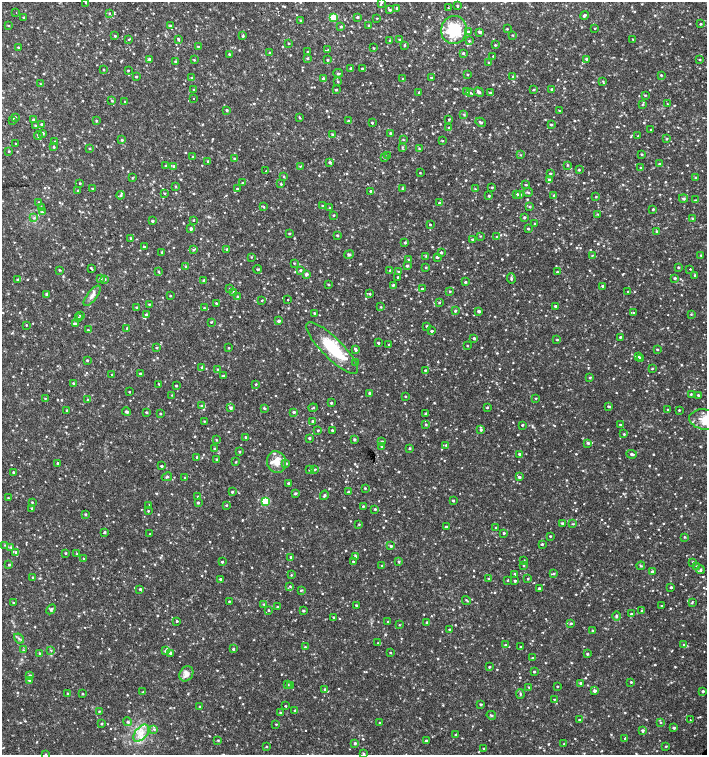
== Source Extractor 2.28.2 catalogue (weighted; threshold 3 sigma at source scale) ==
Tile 11 of 4 x 4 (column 3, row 3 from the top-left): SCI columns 3045-4453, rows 1507-3011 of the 6023 x 6029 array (HDU 1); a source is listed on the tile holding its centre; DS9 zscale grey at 2 x 2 block average (1 PNG px = mean of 2 x 2 image px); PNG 709 x 757 px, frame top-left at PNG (2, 2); each listed source drawn as its Kron ellipse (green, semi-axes under 4 px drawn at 4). Shown black and unused: <1% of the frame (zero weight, under 2 of 3 exposures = <1% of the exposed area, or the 3 px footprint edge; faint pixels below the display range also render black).
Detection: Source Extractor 2.28.2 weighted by HDU 2 'WHT'; one run over the whole footprint, this tile lists its part. Background 0.0332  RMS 0.0036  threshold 0.0164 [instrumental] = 3 sigma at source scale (4.5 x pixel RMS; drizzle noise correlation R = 1.50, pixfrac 1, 0.0396/0.0396 arcsec/px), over >= 5 px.
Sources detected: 1034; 2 cosmic-ray / hot-pixel residue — neither listed nor drawn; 2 coinciding with a brighter row at this scale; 14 inside a brighter listed object's ellipse — not listed separately; of the other 1016, all 500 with FLUX_AUTO >= 0.638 (the completeness limit of this list) listed and drawn (516 fainter detections not listed), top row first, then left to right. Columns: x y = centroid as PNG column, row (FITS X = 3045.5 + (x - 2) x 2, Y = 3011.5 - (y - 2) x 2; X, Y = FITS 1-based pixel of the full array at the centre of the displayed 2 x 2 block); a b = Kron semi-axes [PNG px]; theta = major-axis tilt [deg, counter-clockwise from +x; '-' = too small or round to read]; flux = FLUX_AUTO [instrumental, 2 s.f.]
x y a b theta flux
86 2 3 2 - 1.2
382 3 3 3 - 1
457 6 3 2 - 1.1
397 8 3 3 - 1.6
448 8 2 2 - 2.1
390 10 3 3 - 1.1
16 13 2 2 - 0.88
109 13 3 3 - 0.8
584 15 4 3 - 1.8
23 17 3 2 - 0.75
357 17 3 3 - 1.4
333 18 3 3 - 20
377 18 3 2 - 0.64
300 21 2 2 - 0.69
700 24 3 2 - 0.78
8 25 3 3 - 0.64
369 25 2 2 - 0.75
171 26 3 3 - 1.6
341 26 3 3 - 0.95
507 29 3 2 - 0.67
594 29 2 2 - 1.6
454 30 14 13 - 40
468 31 3 3 - 0.92
480 32 4 3 - 1.4
513 35 3 2 - 0.67
115 36 3 3 - 0.9
243 36 3 2 - 1
129 39 3 3 - 0.93
178 39 3 3 - 1
633 39 3 3 - 0.83
390 40 2 2 - 1.5
400 40 3 3 - 1.2
469 41 4 3 - 1
289 43 2 2 - 0.77
405 45 3 3 - 0.8
495 45 3 3 - 0.96
198 46 2 2 - 0.69
18 47 3 2 - 0.81
374 48 3 2 - 0.75
328 50 3 2 - 0.74
308 52 2 2 - 0.91
270 53 3 3 - 0.99
463 53 3 3 - 1
230 54 3 2 - 1
493 56 2 2 - 0.64
149 59 3 3 - 1.6
307 59 3 3 - 0.85
587 59 3 3 - 1.3
194 60 3 2 - 0.74
327 60 2 2 - 0.96
700 60 3 2 - 0.68
175 61 3 2 - 1
489 62 2 2 - 0.74
362 68 3 2 - 0.82
351 69 3 2 - 1.7
104 70 2 2 - 0.73
128 70 2 2 - 0.72
338 73 5 2 - 0.83
468 74 2 2 - 0.73
661 75 3 3 - 0.85
513 76 3 2 - 0.68
136 77 2 2 - 1.2
431 77 3 3 - 0.8
192 78 3 3 - 0.86
323 78 3 3 - 1.3
403 79 2 2 - 0.69
603 81 4 3 - 0.99
338 82 3 2 - 0.85
40 84 3 3 - 0.69
552 89 3 3 - 1.4
194 90 3 2 - 0.79
336 90 2 2 - 1.1
533 90 3 2 - 0.86
419 92 2 2 - 0.77
466 92 3 2 - 0.74
479 92 5 3 - 2.1
470 93 3 2 - 0.71
490 93 3 3 - 1.2
645 95 3 2 - 0.75
194 99 2 2 - 2.2
112 100 3 3 - 0.97
125 102 3 3 - 0.93
642 104 3 2 - 0.71
667 104 3 2 - 0.68
227 110 3 3 - 1.2
559 111 3 2 - 0.66
464 115 3 2 - 0.74
15 117 3 3 - 1.1
299 117 3 2 - 0.83
449 119 3 2 - 0.83
13 120 3 3 - 0.69
33 120 3 3 - 1.2
348 120 3 3 - 0.85
96 121 3 3 - 0.99
481 122 5 3 - 1.6
372 123 2 2 - 1.2
41 124 3 3 - 0.95
551 124 3 2 - 1.3
35 126 3 2 - 0.69
449 127 2 2 - 0.94
651 130 2 2 - 0.75
43 133 3 2 - 1.2
390 133 3 3 - 1
333 135 3 3 - 1.4
38 136 4 3 - 1.1
638 136 3 2 - 0.67
667 139 3 2 - 0.71
122 140 3 3 - 1.1
403 140 3 3 - 0.72
443 141 3 2 - 0.66
55 142 3 3 - 1.1
16 144 2 2 - 0.95
54 147 3 2 - 0.91
402 147 3 2 - 0.68
89 148 3 2 - 0.72
419 149 3 3 - 0.74
9 151 3 2 - 0.75
642 154 3 3 - 0.85
520 155 3 2 - 0.64
388 156 3 2 - 1.9
193 157 3 3 - 1
384 158 3 3 - 1.1
234 159 3 2 - 1.2
208 161 3 2 - 1.2
330 162 3 3 - 1.5
660 164 4 3 - 1.3
567 165 3 3 - 0.73
166 166 2 2 - 1.1
173 166 3 3 - 1.2
301 166 4 2 - 0.77
641 168 3 2 - 0.73
579 170 3 3 - 0.78
266 171 2 2 - 1.3
420 173 2 2 - 0.66
550 173 3 2 - 1.1
284 177 3 3 - 0.77
695 177 3 3 - 0.86
132 178 3 3 - 0.73
549 180 3 3 - 1.1
80 183 2 2 - 0.73
242 183 3 2 - 0.86
281 184 3 2 - 0.99
526 185 4 2 - 0.67
176 186 3 2 - 0.71
492 187 3 3 - 0.72
92 188 2 2 - 0.67
237 189 2 2 - 1.1
402 189 3 2 - 0.67
475 189 3 2 - 0.73
78 191 3 3 - 0.97
370 191 3 2 - 0.96
528 192 5 2 - 1
165 193 2 2 - 0.76
516 194 3 3 - 1.6
520 194 4 3 - 1.3
121 195 4 3 - 1.6
554 195 3 3 - 0.74
489 196 2 2 - 1.1
596 197 3 2 - 0.64
683 198 4 3 - 1.4
695 200 4 3 - 0.81
39 202 3 2 - 1.3
439 203 3 3 - 0.96
322 206 3 2 - 0.88
264 207 3 3 - 0.75
529 207 3 3 - 0.78
41 208 3 3 - 1.7
329 208 3 3 - 0.7
653 209 2 2 - 0.94
42 212 4 3 - 1.4
598 214 3 2 - 0.64
334 215 3 2 - 0.76
524 217 3 3 - 1.2
34 218 3 2 - 0.74
692 218 4 2 - 0.74
193 220 2 2 - 1
152 221 3 3 - 1.2
535 224 3 2 - 1
430 225 2 2 - 0.79
191 229 3 3 - 2.1
528 229 3 2 - 0.85
657 231 4 3 - 1.2
289 233 3 2 - 0.95
337 235 2 2 - 1.1
480 236 3 3 - 0.65
497 237 3 3 - 1.1
130 238 3 3 - 0.85
472 239 2 2 - 1
405 243 2 2 - 1.4
144 247 3 2 - 1
227 249 3 3 - 1
193 250 3 3 - 0.91
162 252 2 2 - 0.66
441 252 3 2 - 1.1
349 254 5 4 - 1.7
592 255 3 3 - 0.76
701 255 3 2 - 0.76
426 256 3 3 - 0.75
251 257 3 2 - 0.64
437 257 3 3 - 1.7
408 260 3 3 - 0.95
294 263 2 2 - 0.64
407 266 4 3 - 1.3
186 267 2 2 - 1.3
426 267 3 2 - 0.81
678 267 3 2 - 0.89
91 268 4 2 - 0.72
258 269 4 2 - 1.2
690 269 2 2 - 2.2
59 270 3 3 - 0.71
300 270 3 3 - 1.2
390 271 3 2 - 1.1
159 272 3 2 - 0.8
399 272 3 3 - 0.93
557 272 3 2 - 0.8
306 274 3 3 - 3
695 275 3 2 - 0.72
398 277 2 2 - 0.73
101 278 3 2 - 0.83
675 278 3 2 - 1.1
18 279 3 2 - 1.4
105 279 3 3 - 0.76
511 279 5 3 - 1.2
204 280 3 2 - 0.95
465 282 2 2 - 1.4
328 284 2 2 - 0.94
393 285 2 2 - 1.2
603 286 3 3 - 1.7
230 289 3 3 - 1.1
422 289 2 2 - 0.85
450 291 3 2 - 0.78
628 291 3 2 - 0.68
234 292 3 3 - 1.6
47 294 3 3 - 1.8
370 294 3 3 - 0.86
92 296 12 5 52 4.1
170 296 2 2 - 0.79
237 296 4 3 - 1
262 300 3 3 - 0.74
288 300 2 2 - 1.3
216 303 3 3 - 1.1
439 303 3 3 - 0.78
149 304 3 2 - 0.76
555 306 3 2 - 1
136 307 3 3 - 1
381 307 3 2 - 0.69
204 308 3 2 - 0.91
455 311 3 3 - 0.85
479 311 3 2 - 2.4
314 313 2 2 - 0.79
633 313 3 3 - 0.71
691 314 3 3 - 0.84
80 315 4 3 - 1
146 315 3 3 - 2
78 318 2 2 - 0.8
279 321 3 2 - 1.8
211 322 3 2 - 0.7
75 324 3 3 - 2.7
26 325 2 2 - 0.66
426 326 3 2 - 0.93
127 328 3 2 - 0.94
88 330 3 3 - 0.92
432 331 4 3 - 1.4
620 337 2 2 - 1
474 338 3 3 - 1.2
557 340 3 2 - 0.69
378 343 2 2 - 1.2
389 344 2 2 - 1.3
467 346 2 2 - 0.66
156 348 3 3 - 0.95
229 348 2 2 - 0.68
332 348 35 10 -45 39
355 349 4 3 - 2
657 349 3 2 - 1
638 356 3 3 - 1
640 358 3 3 - 1.3
87 360 3 2 - 0.98
356 363 3 2 - 0.83
202 367 3 2 - 1.8
652 368 3 2 - 0.71
217 369 3 2 - 0.64
425 370 3 2 - 0.81
140 373 2 2 - 0.96
112 375 2 2 - 0.91
223 376 3 2 - 1.5
590 378 3 2 - 0.97
73 383 3 3 - 1
159 384 2 2 - 0.69
256 384 2 2 - 0.9
176 386 2 2 - 0.96
129 392 2 2 - 0.68
370 393 2 2 - 2.9
691 394 3 2 - 0.84
172 395 4 3 - 0.69
698 395 3 3 - 1.1
405 396 3 2 - 0.78
535 398 3 2 - 0.66
45 399 3 3 - 0.7
88 400 3 3 - 1.1
331 403 2 2 - 1.2
202 406 4 3 - 1.7
608 406 4 3 - 0.93
230 408 4 3 - 2.1
264 408 4 3 - 1.1
313 408 4 2 - 0.97
487 408 3 2 - 0.91
668 409 2 2 - 1
67 410 2 2 - 1.1
679 410 2 2 - 0.9
126 412 4 2 - 1.8
146 412 2 2 - 1.1
294 412 3 3 - 1.4
160 414 2 2 - 1.1
426 414 3 2 - 1.7
704 419 15 10 -7 12
204 421 2 2 - 0.7
312 421 3 3 - 0.86
426 425 3 3 - 0.83
522 425 3 2 - 0.84
620 425 3 3 - 1.1
318 430 2 2 - 0.95
481 430 4 3 - 1
332 431 3 2 - 1.5
624 434 3 3 - 0.96
246 437 3 3 - 1.7
309 438 3 2 - 1.1
216 440 3 2 - 0.7
354 440 3 2 - 1.5
382 441 3 3 - 1.1
588 443 4 3 - 1.5
446 445 3 3 - 0.72
382 446 3 3 - 1.1
410 448 3 3 - 0.94
214 449 2 2 - 1.2
240 452 3 3 - 0.85
519 454 3 3 - 1.3
632 454 5 3 - 1.5
197 457 2 2 - 0.94
217 459 3 2 - 1
236 462 3 2 - 0.68
276 462 11 9 -70 9.8
57 463 2 2 - 1.1
286 463 3 3 - 1.4
161 466 2 2 - 1.3
315 469 3 2 - 0.85
309 470 2 2 - 0.79
13 472 2 2 - 1.1
167 477 5 3 - 1.2
519 477 3 3 - 1.8
185 478 3 2 - 0.75
288 483 3 3 - 1.2
365 488 3 2 - 0.81
232 492 3 2 - 1.1
349 492 3 3 - 1.3
295 493 3 3 - 1.4
324 495 5 3 - 1.4
198 496 2 2 - 1.1
8 498 2 2 - 0.73
266 501 3 3 - 36
453 501 2 2 - 1.1
32 502 2 2 - 0.7
198 503 3 3 - 1.2
149 505 2 2 - 0.9
226 505 3 2 - 1
363 506 2 2 - 0.95
32 508 3 3 - 1.2
375 509 3 2 - 0.93
148 511 2 2 - 0.79
85 514 3 2 - 1.1
562 523 3 3 - 1.4
359 524 3 3 - 0.69
573 524 4 2 - 0.72
446 527 3 2 - 1.1
496 527 2 2 - 0.79
105 532 3 2 - 1.5
504 533 2 2 - 0.91
150 534 2 2 - 0.84
550 536 3 2 - 0.82
684 537 3 3 - 0.81
542 544 3 2 - 1
5 545 3 2 - 0.73
391 546 3 3 - 1.4
11 547 3 3 - 0.72
16 552 4 4 - 1.7
66 553 2 2 - 0.87
76 554 2 2 - 1.4
355 556 3 2 - 1.1
291 557 3 3 - 1.2
84 559 2 2 - 0.71
524 560 3 2 - 0.67
353 561 2 2 - 0.81
222 562 2 2 - 1
399 562 3 3 - 1.2
693 562 3 2 - 0.82
9 565 3 2 - 1.1
381 566 2 2 - 1.5
524 566 3 3 - 0.76
641 566 4 3 - 0.96
697 566 3 3 - 0.98
701 570 4 3 - 1.2
652 571 3 3 - 1.4
515 574 3 3 - 0.97
554 574 3 3 - 1
291 575 3 2 - 0.68
33 577 3 3 - 0.85
220 579 3 2 - 1.2
489 579 3 3 - 1.2
528 579 2 2 - 0.85
507 580 2 2 - 0.79
515 581 3 2 - 1.3
290 586 3 3 - 0.8
671 587 3 3 - 1.1
539 588 3 3 - 2.1
140 589 3 3 - 0.98
301 590 4 2 - 0.83
466 600 5 2 - 0.77
229 601 2 2 - 0.86
692 602 4 2 - 0.76
13 603 3 2 - 1.1
264 604 3 2 - 0.69
356 605 2 2 - 1.1
661 606 3 2 - 0.73
277 607 3 2 - 1.1
51 609 6 3 44 1.4
268 610 2 2 - 0.81
303 611 3 2 - 1
642 611 3 3 - 0.91
631 614 3 2 - 0.94
616 616 5 3 - 1.2
333 617 2 2 - 0.92
177 621 3 2 - 0.88
388 622 2 2 - 1.2
427 622 3 2 - 1.6
571 623 4 3 - 0.92
399 625 3 2 - 0.65
449 630 3 3 - 1.3
592 631 3 2 - 0.89
19 639 6 3 -42 1.6
378 643 3 3 - 0.71
505 645 3 3 - 1.2
684 645 4 3 - 1.2
305 647 3 2 - 0.67
520 647 3 2 - 0.91
233 649 2 2 - 1.3
23 650 3 2 - 0.69
51 650 3 3 - 0.9
166 651 4 4 - 1.8
40 653 4 3 - 1.1
170 653 2 2 - 5
390 653 2 2 - 0.7
587 654 3 3 - 0.95
533 658 3 3 - 1.2
489 667 2 2 - 0.99
534 672 2 2 - 1.1
186 674 8 6 57 5.7
30 675 3 3 - 1.2
29 680 4 3 - 1.6
631 682 2 2 - 0.77
580 683 3 3 - 0.96
287 685 3 3 - 1.1
290 685 3 3 - 0.65
557 686 2 2 - 0.73
529 687 2 2 - 0.66
324 689 3 3 - 0.71
595 691 4 3 - 1.8
703 691 3 3 - 1.3
143 692 4 2 - 1.2
67 693 3 2 - 0.75
82 694 2 2 - 1
520 694 5 2 - 1
554 699 2 2 - 0.72
481 704 4 3 - 1.1
285 706 3 2 - 0.67
200 707 2 2 - 1.3
295 710 3 3 - 0.93
99 711 2 2 - 0.7
280 712 3 3 - 0.91
491 715 5 2 - 0.9
579 720 2 2 - 0.79
690 720 2 2 - 1.1
128 722 4 4 - 1.4
660 722 4 3 - 0.87
380 723 2 2 - 0.75
101 724 3 2 - 0.68
276 724 3 2 - 0.65
674 728 3 3 - 1.3
154 729 4 3 - 1.1
642 731 3 3 - 1.7
141 733 10 6 50 7.4
455 735 3 2 - 0.77
625 738 3 3 - 0.77
218 740 2 2 - 0.77
426 741 3 3 - 1
355 743 3 3 - 1.2
564 744 2 2 - 0.69
267 746 3 3 - 0.67
666 746 2 2 - 0.71
484 749 3 3 - 0.79
45 754 3 3 - 0.97
364 754 3 3 - 1
Isophote crosses this tile's border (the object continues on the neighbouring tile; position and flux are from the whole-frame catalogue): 5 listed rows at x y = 86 2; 382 3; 704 419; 45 754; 364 754
Diffuse or blended objects may show on this block-average render without a row.